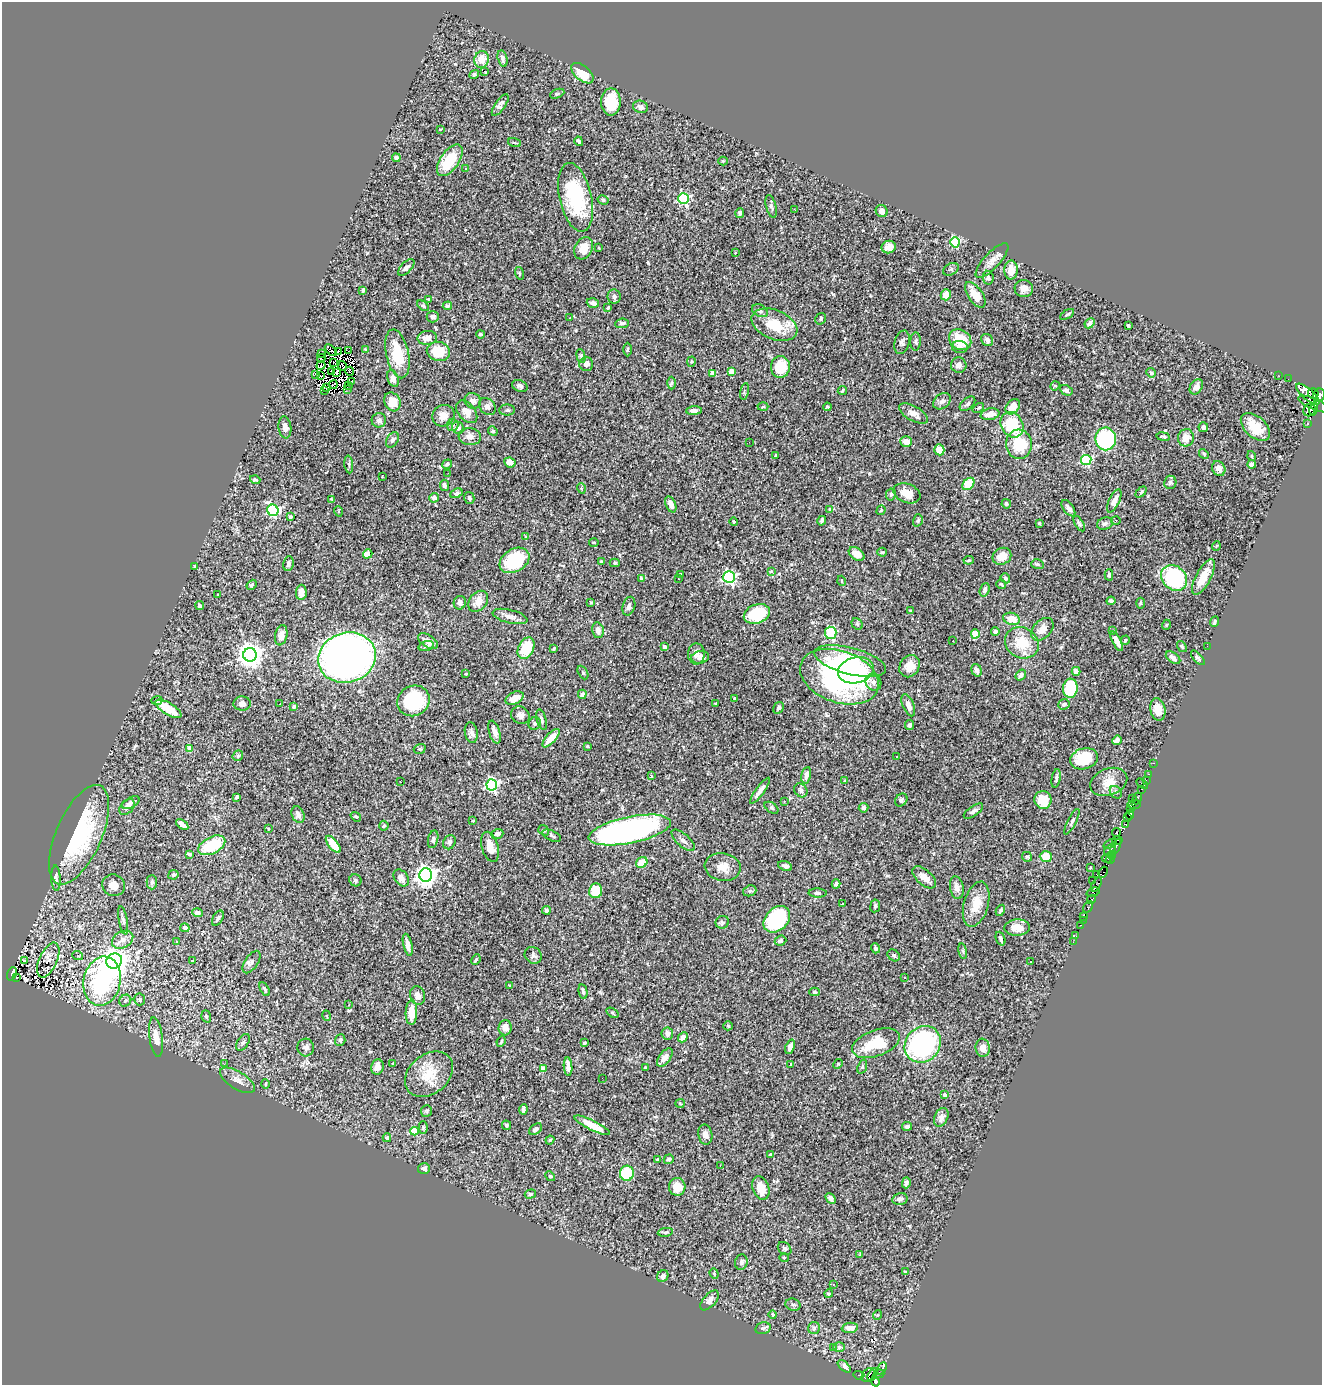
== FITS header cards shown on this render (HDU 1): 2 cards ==
NAXIS1  =                 1320
NAXIS2  =                 1383

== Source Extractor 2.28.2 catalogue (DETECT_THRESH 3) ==
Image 1320 x 1383 px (HDU 1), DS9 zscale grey, 1 PNG px = 1 image px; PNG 1324 x 1387 px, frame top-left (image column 1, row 1383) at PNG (2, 2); each listed source drawn as its Kron ellipse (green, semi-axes under 4 px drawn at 4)
Background 0.474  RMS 0.016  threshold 0.0478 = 3 sigma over >= 5 px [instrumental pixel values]
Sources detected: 513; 11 with non-positive FLUX_AUTO (blend fragments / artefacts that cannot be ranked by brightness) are neither listed nor drawn; of the other 502, the 500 brightest by FLUX_AUTO listed and drawn (2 fainter detections omitted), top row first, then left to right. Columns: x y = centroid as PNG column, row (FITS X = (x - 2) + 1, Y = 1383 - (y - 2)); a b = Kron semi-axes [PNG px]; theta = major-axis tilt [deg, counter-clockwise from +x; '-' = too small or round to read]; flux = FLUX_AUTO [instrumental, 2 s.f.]
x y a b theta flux
482 59 8 7 - 14
503 59 8 4 -77 3.2
484 71 3 2 - 25
582 73 13 7 -41 25
474 75 5 4 - 1.6
557 94 7 4 22 1.6
611 102 14 9 90 32
500 105 13 5 55 3.4
640 107 7 6 - 3.4
440 130 3 2 - 0.68
579 141 5 3 - 2.1
514 143 7 3 -19 1.2
396 158 4 4 - 4.6
450 160 18 9 56 35
723 161 4 4 - 1
466 169 3 3 - 1.7
576 197 35 16 -77 80
683 198 5 5 - 150
603 200 6 4 -30 2.2
771 206 12 5 -75 2.7
795 210 2 2 - 2
882 211 6 5 - 6
740 213 5 4 - 1.7
955 242 5 4 - 66
889 247 7 6 - 6.8
584 248 12 8 60 16
599 248 3 2 - 0.73
735 253 3 3 - 0.92
992 260 22 8 47 8.6
406 267 10 5 45 3.6
951 269 8 5 28 2.5
1011 270 9 6 89 10
519 273 6 4 -71 1.3
988 278 7 5 -81 4.9
1024 288 9 8 - 7.4
363 290 4 3 - 2
946 295 6 5 - 15
975 295 15 7 -55 18
614 296 7 6 - 3
428 299 3 3 - 0.83
593 303 6 4 -17 4.4
423 306 7 4 -39 1.7
447 306 5 4 - 1.6
608 308 3 3 - 2.5
760 311 8 5 -27 2.9
1067 314 8 3 31 1.3
433 317 6 5 - 3.3
570 318 2 2 - 0.87
821 319 6 5 - 1.8
622 323 7 4 6 3
1090 323 6 4 48 4.5
774 325 24 14 -23 33
1128 326 3 3 - 2.7
481 334 4 3 - 1.4
427 338 9 7 5 6.7
960 340 12 9 -36 31
987 340 6 5 - 3.8
916 341 9 5 87 2.2
902 342 12 7 74 3.5
960 347 8 6 -8 4.1
365 349 3 3 - 0.79
627 349 7 3 89 1.3
331 350 7 2 -43 2.1
338 351 3 2 - 2
348 351 2 2 - 1.4
438 351 12 9 -11 30
322 354 4 2 - 2
397 354 25 11 -77 34
581 356 7 4 -75 1.8
321 358 4 3 - 1.1
333 362 2 2 - 0.84
691 362 5 4 - 1.2
586 364 7 6 - 3.9
321 365 4 2 - 1.2
959 365 8 7 - 4.8
342 366 5 2 - 0.99
780 367 11 9 83 27
350 371 4 2 - 0.66
731 371 4 4 - 16
331 372 3 2 - 1.1
337 373 4 2 - 1.4
713 373 4 4 - 12
1151 373 5 4 - 2.1
315 374 3 2 - 74
321 375 3 2 - 0.96
1279 376 2 2 - 9.7
393 378 9 5 -71 6.5
1288 379 2 2 - 3.2
352 381 4 2 - 1.2
672 383 6 4 89 1.5
333 385 4 2 - 1.6
349 385 3 2 - 3.2
520 386 8 5 -22 2.6
1055 386 5 4 - 1.3
1196 387 8 6 56 6.5
327 388 3 2 - 1.5
347 389 3 2 - 1.5
842 390 5 3 - 1.3
1066 390 7 4 -27 2.5
324 391 2 2 - 0.88
744 391 8 3 78 1.6
1313 393 5 5 - 1000
1308 394 14 5 -40 1900
1319 395 6 6 - 1800
473 401 8 7 - 5.2
942 401 10 7 38 3.8
392 402 10 8 -62 16
967 404 9 5 41 3
1314 404 17 5 -23 2900
487 406 9 7 -48 3.9
763 407 5 3 - 0.99
827 407 4 3 - 1.2
1013 407 8 6 51 13
978 408 6 3 35 1.2
1314 409 7 3 77 1600
507 410 8 5 1 2.1
1309 410 7 5 49 2200
694 411 8 4 3 5.1
467 412 13 8 -49 11
913 413 16 7 -29 7.5
990 414 9 5 12 8
443 416 11 10 - 12
379 420 7 7 - 4
1308 423 3 3 - 240
452 425 6 6 - 2.7
1012 425 13 11 -58 51
285 427 11 6 -83 6.5
1203 427 5 5 - 4.2
1255 427 17 10 -43 21
458 428 6 5 - 4.4
493 431 5 4 - 1.3
1163 436 7 3 -9 2.3
470 437 11 8 -6 7.4
1186 438 8 8 - 11
1106 439 11 10 - 120
392 440 8 5 59 2.9
749 442 2 2 - 5
906 442 6 5 - 8.3
1019 444 14 13 - 42
939 450 5 5 - 17
1204 454 5 4 - 1.3
775 456 4 2 - 0.76
1252 456 5 3 - 0.94
1086 460 5 5 - 120
510 462 6 4 -26 7.1
349 464 9 3 -85 1.8
447 464 5 4 - 1.9
1252 464 4 4 - 4.4
1219 469 8 6 -60 5.2
448 473 2 2 - 1.1
382 476 3 2 - 1.1
255 480 5 4 - 1.6
1170 482 7 6 - 2
968 484 7 5 48 31
444 485 6 4 -84 3.2
581 488 5 3 - 1.2
1141 492 6 4 45 1.5
457 493 6 4 25 2.8
907 493 14 9 -22 15
891 494 6 5 - 1.8
434 498 5 5 - 5.3
469 498 6 5 - 2.6
332 500 4 2 - 1.2
1114 501 12 5 65 7.9
671 504 8 5 -67 8
1006 504 5 4 - 2.2
1068 508 9 5 -53 4.2
829 509 4 3 - 0.96
273 510 6 5 - 180
881 510 5 3 - 0.88
338 511 5 3 - 0.82
290 516 4 4 - 1.5
918 520 6 4 74 1.8
1116 520 5 3 - 1
822 521 5 3 - 2.1
733 522 4 3 - 1
1039 523 3 3 - 0.94
1079 523 9 3 -59 1.8
1105 523 8 6 21 2.9
526 537 3 3 - 2.1
594 543 4 4 - 1.3
1216 546 5 3 - 0.89
882 552 4 4 - 1.4
368 554 5 4 - 7.8
857 554 9 5 -34 11
1002 556 10 8 31 13
514 560 16 11 31 53
969 560 5 3 - 1.1
601 561 4 3 - 1.5
615 563 5 4 - 1.5
288 564 7 5 82 2.8
1037 564 6 5 - 1.7
195 566 4 3 - 1.7
771 571 4 4 - 0.94
680 574 3 2 - 1.3
1109 575 5 4 - 2.2
729 577 6 6 - 230
1203 577 19 7 62 17
1005 578 5 4 - 1.8
1174 578 14 11 -43 110
641 579 4 2 - 1.3
678 579 2 2 - 0.82
842 581 5 3 - 0.82
1001 584 5 2 - 1.2
251 585 5 4 - 2.1
985 590 7 4 70 3
301 592 7 5 87 7.6
218 594 3 2 - 0.8
478 601 12 8 50 11
1111 601 4 4 - 2.6
460 603 7 6 - 4.5
591 603 3 2 - 0.97
1140 603 5 3 - 1.3
200 606 4 4 - 3
629 606 10 6 73 4.2
911 611 4 3 - 2.1
757 614 13 9 17 44
510 616 18 6 -14 6.9
1012 619 8 6 -16 15
1214 622 5 4 - 1.8
857 624 6 5 - 1.9
1166 625 5 3 - 1
1042 629 13 9 46 10
598 630 8 5 -80 4.8
1113 631 3 3 - 2
995 632 4 4 - 3.7
831 633 6 6 - 78
975 634 4 4 - 28
281 635 10 6 78 8.6
1125 640 5 3 - 1.5
428 641 11 6 -34 7.8
953 641 2 2 - 0.72
1117 641 11 4 -62 7.2
1022 643 17 15 -31 29
426 646 8 5 15 2.2
1182 646 6 4 -52 1.7
1207 646 2 2 - 2.2
664 647 4 4 - 8.2
526 648 11 8 65 34
554 649 4 3 - 1.9
696 654 10 8 88 6.2
250 655 7 6 - 1100
700 657 9 6 9 4.6
347 658 29 25 18 770
1173 658 8 5 -37 4.7
1198 658 9 4 -47 2.4
850 661 37 13 -14 52
910 666 11 9 58 12
856 670 18 13 14 38
977 670 6 5 - 3.4
1076 671 4 4 - 5.4
583 673 7 4 -62 1.8
466 674 4 3 - 0.8
1021 675 6 4 52 3.6
839 677 41 26 -19 260
873 682 9 7 -52 4.9
1070 688 9 7 87 67
582 694 4 4 - 4.1
515 698 9 6 27 11
734 698 3 3 - 1.3
157 700 5 4 - 2.8
414 701 16 15 - 71
280 703 2 2 - 0.59
716 703 3 2 - 0.77
242 704 8 7 - 6.1
1064 704 6 5 - 2.7
908 705 12 5 -67 6.4
294 706 4 3 - 1.8
779 708 6 5 - 2.7
168 709 15 6 -31 27
1158 709 11 7 -78 10
520 715 9 8 - 4.7
542 720 11 4 -74 3
535 723 6 6 - 2.5
909 725 5 4 - 2.3
494 732 12 5 -74 7
471 733 10 6 -78 4.2
551 738 12 5 47 12
1117 740 5 4 - 2.8
587 746 3 2 - 0.95
189 748 4 4 - 16
420 749 6 4 18 1.5
238 756 6 5 - 1.6
896 756 3 3 - 2.5
1084 759 14 10 17 32
1154 763 3 2 - 6
1149 774 3 2 - 14
806 775 8 5 79 5.3
651 776 4 2 - 2
1056 778 9 4 80 2.3
1146 780 2 2 - 3.4
844 781 3 2 - 0.84
400 782 3 2 - 1.8
1109 782 19 13 22 15
1142 784 6 2 -34 20
492 785 5 5 - 190
1141 789 3 2 - 8.8
801 790 7 6 - 3.2
760 791 16 4 54 5.6
1116 792 7 5 -46 2.1
237 797 4 3 - 1.7
1132 798 2 2 - 9.3
1137 798 6 3 64 56
901 800 7 5 49 2.4
1043 800 9 8 - 23
784 801 3 3 - 1
131 803 9 5 30 3.4
1134 804 7 3 4 450
127 807 9 6 46 4.1
771 808 8 4 -36 2
863 808 5 4 - 1.9
1130 809 3 3 - 330
973 811 11 5 35 3.4
298 815 8 6 -69 4.9
1130 815 5 3 - 180
356 817 5 3 - 1.2
1127 817 3 2 - 62
473 821 4 3 - 0.95
1072 822 14 3 62 2.4
182 824 7 4 -37 4.9
1125 824 4 3 - 43
384 826 5 4 - 1.8
268 829 2 2 - 0.85
544 830 6 4 -38 1.7
630 830 42 13 12 420
1116 833 5 2 - 57
497 834 6 5 - 4.5
79 835 53 23 66 120
552 836 10 5 -25 2.7
433 839 9 5 78 2.1
683 840 14 6 -42 4.7
1117 840 5 3 - 610
449 842 7 6 - 3.5
333 844 10 4 -52 18
1110 844 7 3 23 360
212 845 14 8 27 49
490 847 15 8 -74 14
1116 847 9 3 62 200
1110 850 7 4 41 84
189 854 4 3 - 2.6
1112 855 4 3 - 41
1027 857 5 5 - 1.5
1046 857 6 5 - 16
1107 858 5 3 - 200
1110 859 5 3 - 360
642 863 6 5 - 19
785 866 7 4 -21 3.6
723 867 18 14 -9 13
1090 868 3 2 - 0.8
1103 872 6 4 67 380
173 875 5 4 - 1.8
426 875 6 6 - 740
1097 875 3 2 - 180
924 877 14 7 -41 9.4
56 878 13 4 -88 3.2
401 878 9 6 -53 7
355 880 6 6 - 2.3
1093 880 2 2 - 6.6
152 882 7 5 90 2.6
836 884 4 3 - 2.3
1096 884 8 4 63 45
114 885 11 10 - 9.4
957 888 11 6 -78 6.2
596 891 7 6 - 32
750 891 7 5 20 2.2
1093 892 7 3 19 41
818 893 9 4 -1 2.6
1091 900 5 3 - 630
842 904 3 2 - 0.66
976 904 23 12 74 19
875 906 6 5 - 2.3
1088 907 6 4 57 120
546 910 4 4 - 2.7
1000 910 6 3 61 1.4
197 913 5 4 - 3.3
1083 916 3 2 - 12
218 918 8 5 60 2.2
777 919 15 11 45 120
123 920 14 4 -79 3.2
1083 920 2 2 - 6.5
722 922 7 6 - 2.2
1080 925 3 2 - 19
1017 927 13 8 3 15
185 928 4 4 - 2.8
1076 936 3 2 - 6.8
1001 939 7 4 -70 2.8
123 940 11 8 29 7.4
780 941 6 5 - 1.9
177 942 4 4 - 1.2
1073 942 2 2 - 4.2
408 945 11 4 -77 7.7
875 948 5 4 - 2
963 951 8 4 -81 1.7
533 955 9 7 -42 3.5
894 955 7 5 -40 2.3
78 956 5 3 - 0.97
48 960 18 9 66 5.2
193 960 3 3 - 5.9
476 960 5 4 - 1.3
24 961 3 2 - 0.97
114 961 8 7 - 1300
1030 961 2 2 - 1.1
252 962 13 6 56 4.1
12 974 7 4 69 42
16 978 3 2 - 0.82
904 978 3 2 - 1.1
102 981 25 18 78 170
509 985 4 2 - 0.59
265 989 7 4 -63 2
583 991 7 4 -77 2.5
815 992 5 4 - 1.6
418 995 9 7 -72 6.6
140 999 6 5 - 2.3
125 1001 6 5 - 3.5
349 1005 4 3 - 1
411 1012 12 6 88 16
612 1013 7 3 -34 1.3
206 1016 6 4 -72 1.8
327 1016 5 3 - 0.9
728 1026 5 4 - 1.2
505 1028 7 6 - 7.2
667 1034 6 6 - 4.7
156 1037 20 6 -83 11
683 1037 5 4 - 6.7
340 1040 5 5 - 2.3
243 1042 9 5 56 2.6
501 1042 5 3 - 1.4
584 1043 4 3 - 1.8
876 1043 25 13 20 44
923 1044 19 17 48 200
790 1047 7 4 68 6.6
306 1048 9 8 - 3.9
983 1048 9 7 -83 8.7
665 1058 10 5 53 6.4
393 1063 3 2 - 0.65
224 1064 3 2 - 2.4
791 1064 3 3 - 1
838 1064 5 4 - 1.4
377 1067 8 6 82 6.4
568 1067 9 4 -85 6.5
646 1067 3 3 - 1.3
862 1067 7 4 70 1.7
543 1069 4 4 - 16
429 1074 27 19 40 31
602 1078 2 2 - 2.2
237 1080 20 8 -32 8.1
265 1084 5 3 - 1.1
945 1095 3 3 - 5.9
680 1103 5 4 - 1.1
523 1109 5 3 - 2.9
426 1111 6 5 - 1.7
941 1117 10 6 66 5.6
506 1125 5 4 - 1.8
592 1125 19 5 -26 19
907 1126 5 4 - 2.8
423 1127 6 4 89 1.4
536 1129 7 5 42 4.1
414 1131 4 4 - 28
705 1135 10 7 -80 4.8
387 1138 4 4 - 4.1
550 1140 4 3 - 1.2
770 1155 3 3 - 1.8
669 1159 5 4 - 3.1
657 1160 3 3 - 1.2
720 1166 3 2 - 1.4
424 1168 6 5 - 3.2
627 1173 7 7 - 44
550 1176 5 4 - 1.2
906 1183 5 4 - 2.1
677 1187 9 8 - 17
761 1188 12 8 -71 15
530 1194 6 4 16 1.6
831 1198 6 4 -48 3.5
900 1199 8 5 14 3.4
665 1232 8 4 8 1.8
785 1248 7 5 -43 2.2
860 1255 3 2 - 1.5
784 1258 5 4 - 1.2
741 1262 8 6 75 2.5
906 1272 4 3 - 1.6
714 1274 5 4 - 1.3
663 1276 6 5 - 3.3
833 1284 3 2 - 1.7
829 1294 4 4 - 1.6
710 1300 12 6 49 5.6
793 1305 7 6 - 2.9
773 1315 4 3 - 1.7
877 1315 5 3 - 0.87
763 1328 8 6 13 1.8
814 1328 6 6 - 2.1
850 1328 8 5 6 6.7
839 1347 6 5 - 1.8
833 1348 3 2 - 1.3
844 1366 8 4 -42 3.5
882 1368 6 3 61 100
880 1373 5 4 - 90
859 1375 6 3 -7 20
868 1375 8 5 52 290
873 1375 7 4 60 300
875 1381 5 4 - 610
At the frame edge (FLAGS 8, measured only in part): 2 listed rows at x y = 1319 395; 875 1381
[2 fainter detections neither listed nor drawn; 11 non-positive-flux detections neither listed nor drawn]